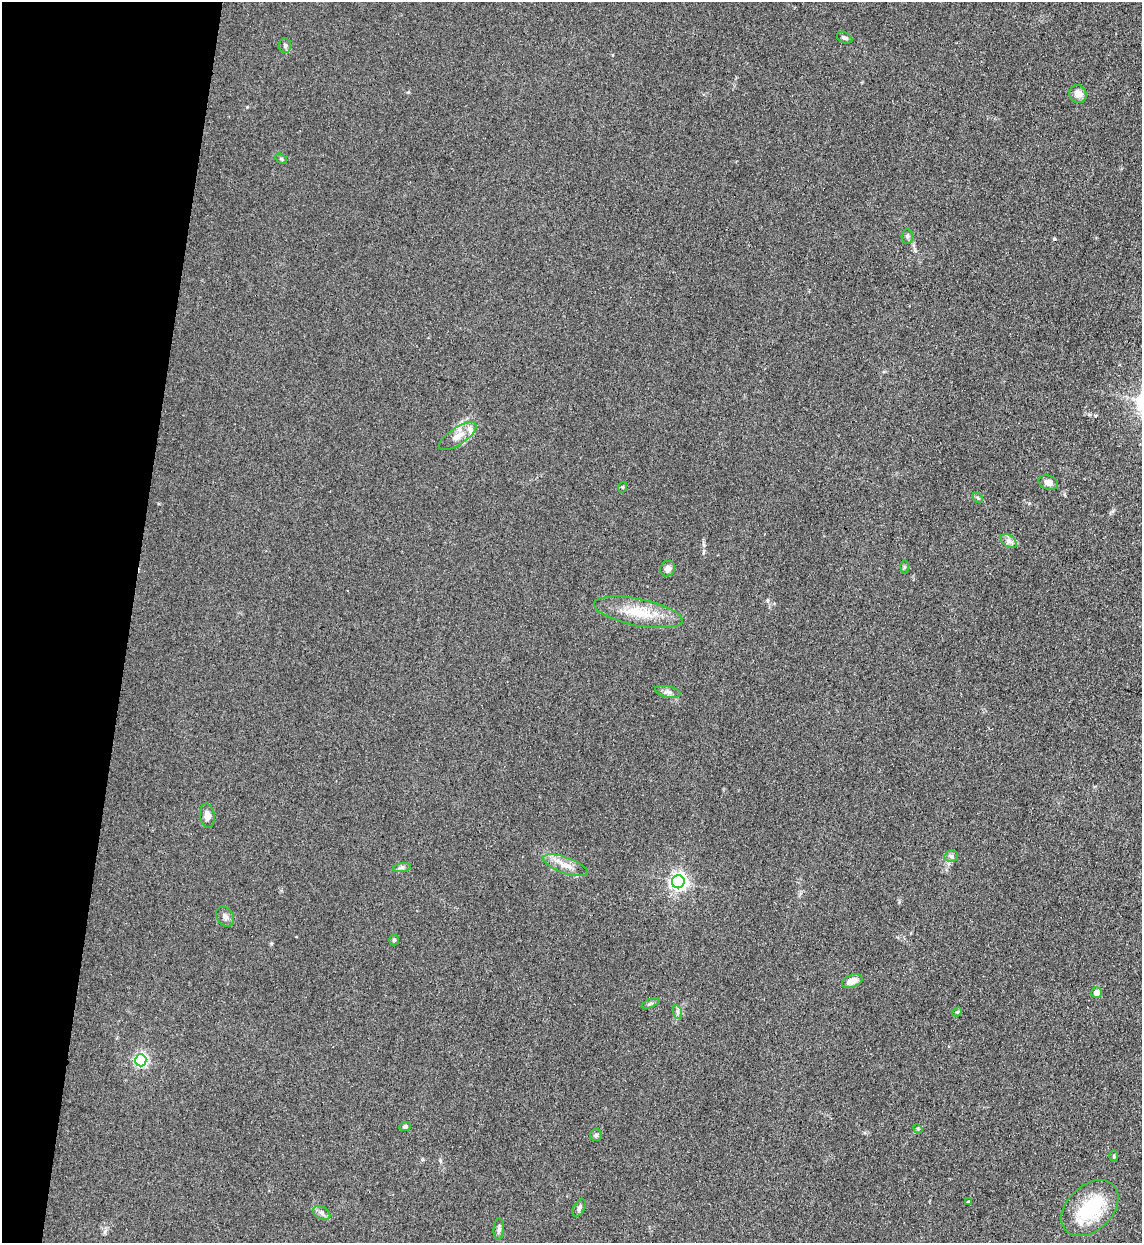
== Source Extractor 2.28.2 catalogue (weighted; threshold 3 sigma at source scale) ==
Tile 9 of 4 x 4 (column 1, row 3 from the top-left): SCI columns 330-1469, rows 1265-2505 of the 5101 x 5010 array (HDU 1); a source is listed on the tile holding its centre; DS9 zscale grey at full resolution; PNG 1144 x 1245 px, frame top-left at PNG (2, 2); each listed source drawn as its Kron ellipse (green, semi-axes under 4 px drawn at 4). Shown black and unused: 11% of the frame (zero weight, under 3 of 4 exposures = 7% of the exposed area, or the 3 px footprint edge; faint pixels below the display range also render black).
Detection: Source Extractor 2.28.2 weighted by HDU 2 'WHT'; one run over the whole footprint, this tile lists its part. Background 0.0807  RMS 0.011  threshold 0.0478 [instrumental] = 3 sigma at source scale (4.5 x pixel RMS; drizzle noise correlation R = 1.50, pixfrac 1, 0.05/0.05 arcsec/px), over >= 5 px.
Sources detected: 39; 1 inside a brighter object's white glare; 1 cosmic-ray / hot-pixel residue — neither listed nor drawn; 1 inside a brighter listed object's ellipse — not listed separately; the other 36 listed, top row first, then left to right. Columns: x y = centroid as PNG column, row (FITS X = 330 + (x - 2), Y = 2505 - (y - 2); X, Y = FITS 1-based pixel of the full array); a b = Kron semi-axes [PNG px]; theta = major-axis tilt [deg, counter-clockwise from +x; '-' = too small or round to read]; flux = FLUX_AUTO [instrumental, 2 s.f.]
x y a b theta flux
845 38 8 5 -27 2.2
285 45 7 6 - 2.6
1078 94 9 8 - 8.7
281 159 6 4 -32 1.4
907 236 7 5 89 2.4
458 436 22 8 34 11
1048 482 10 7 -19 6.4
623 487 5 3 - 1
978 498 6 4 -45 1.4
1009 541 9 6 -37 3.8
905 567 6 4 89 1.4
668 569 8 7 - 5.5
638 612 45 13 -11 35
668 692 13 5 -11 4.1
207 816 12 7 -82 6.9
951 856 6 5 - 2.4
566 865 23 8 -20 12
402 868 9 4 9 2.5
678 882 6 6 - 390
225 917 11 8 -57 4.5
394 940 5 4 - 1.7
852 981 10 6 20 9.8
1097 992 5 5 - 7.5
650 1003 9 3 21 1.7
677 1012 7 4 -71 2.4
957 1012 5 4 - 1.1
141 1060 6 6 - 200
405 1127 5 4 - 2
918 1129 5 4 - 1
596 1135 6 6 - 1.8
1114 1156 6 4 -89 1.2
969 1202 4 3 - 1.4
579 1208 9 5 62 2.9
1090 1208 33 22 44 65
322 1213 9 6 -27 3.5
499 1229 11 5 87 2.9